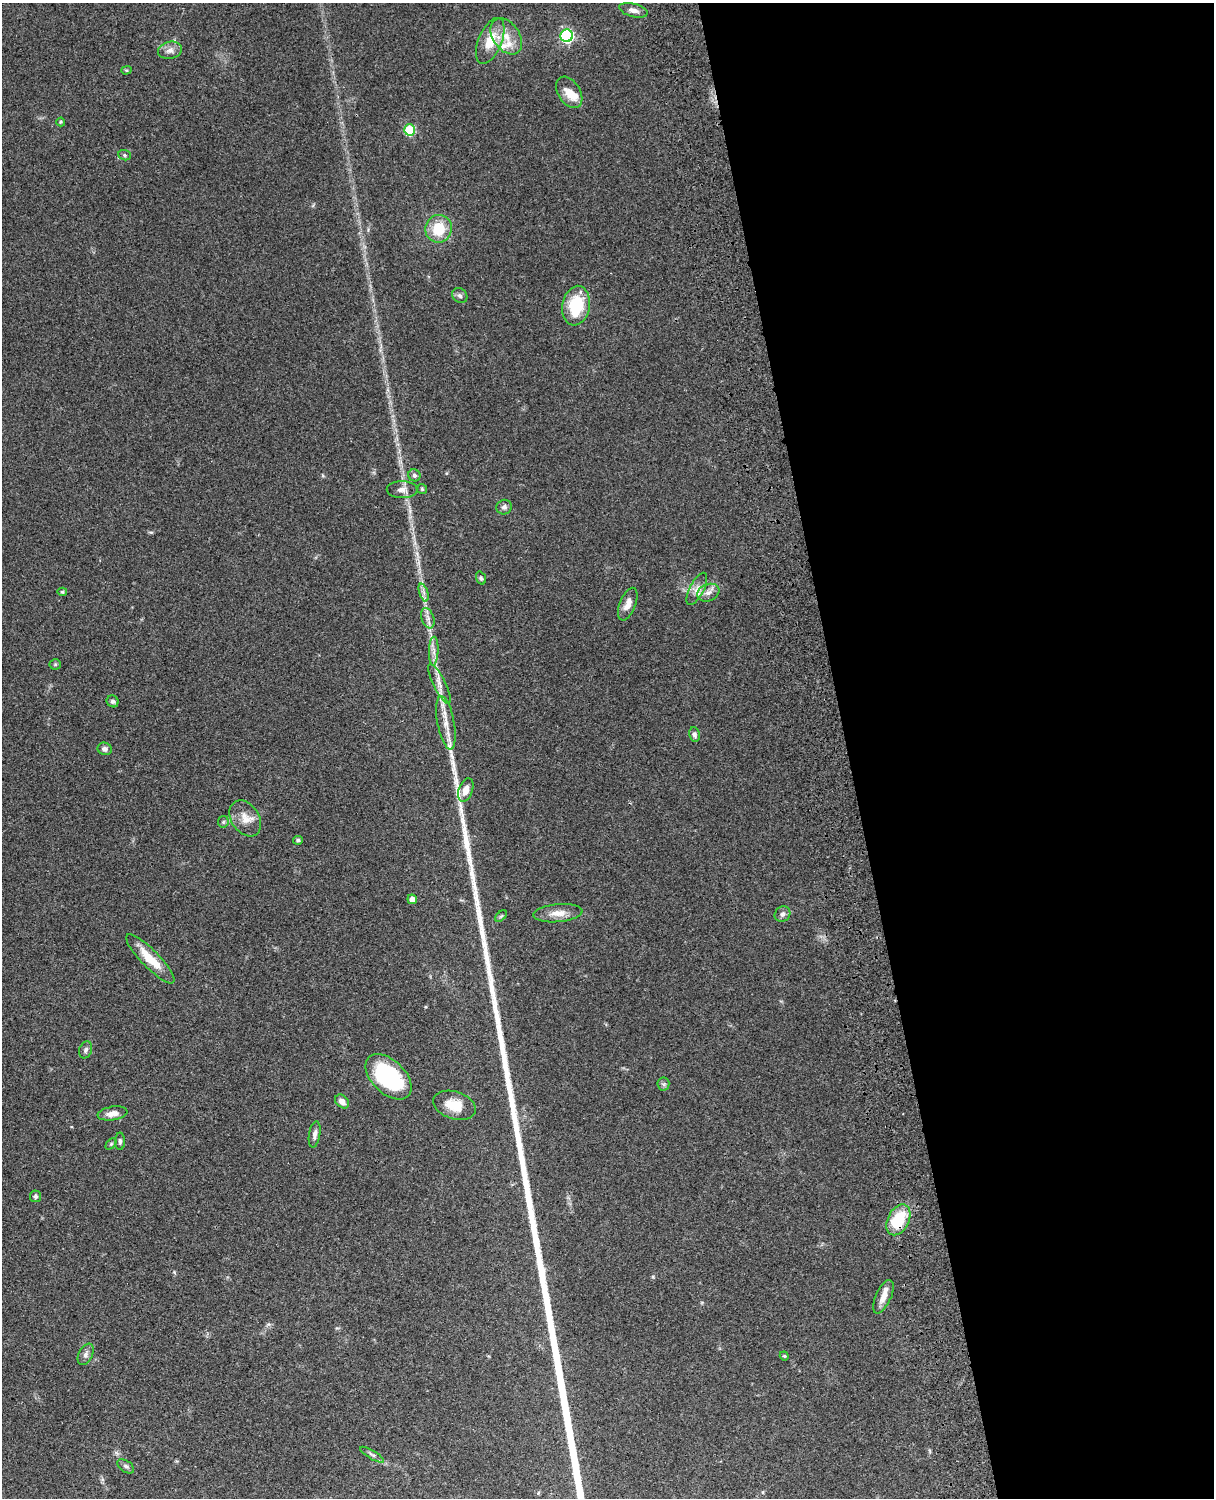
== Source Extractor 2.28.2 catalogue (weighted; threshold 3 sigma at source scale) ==
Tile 8 of 4 x 3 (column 4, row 2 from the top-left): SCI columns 3757-4968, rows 1774-3269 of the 5087 x 4929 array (HDU 1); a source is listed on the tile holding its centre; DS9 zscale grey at full resolution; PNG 1216 x 1500 px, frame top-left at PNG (2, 3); each listed source drawn as its Kron ellipse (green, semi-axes under 4 px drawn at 4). Shown black and unused: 30% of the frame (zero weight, under 3 of 4 exposures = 6% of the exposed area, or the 3 px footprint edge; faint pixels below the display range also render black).
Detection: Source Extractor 2.28.2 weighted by HDU 2 'WHT'; one run over the whole footprint, this tile lists its part. Background 0.077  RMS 0.0059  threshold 0.0267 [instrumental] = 3 sigma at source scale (4.5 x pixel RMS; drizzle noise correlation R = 1.50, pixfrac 1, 0.05/0.05 arcsec/px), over >= 5 px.
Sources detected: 61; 5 inside a brighter listed object's ellipse — not listed separately; the other 56 listed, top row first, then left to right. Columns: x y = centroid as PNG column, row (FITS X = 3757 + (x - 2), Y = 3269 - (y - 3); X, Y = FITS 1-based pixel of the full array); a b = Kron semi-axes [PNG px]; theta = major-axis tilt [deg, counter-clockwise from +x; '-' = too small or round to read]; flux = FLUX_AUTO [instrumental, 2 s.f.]
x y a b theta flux
633 10 14 6 -15 3.3
506 36 20 13 -55 10
567 36 6 6 - 90
490 41 24 11 67 13
170 50 12 8 13 3.3
126 70 5 4 - 0.74
569 92 17 11 -58 7.1
61 122 4 4 - 0.59
409 130 5 5 - 34
125 155 6 5 - 1
439 229 14 13 - 17
460 296 8 6 -44 1.5
576 306 20 13 79 26
414 475 6 5 - 1.3
422 489 5 5 - 0.75
402 490 15 8 -1 3.8
504 507 8 7 - 1.8
481 578 7 5 -71 1
697 589 18 7 63 4.2
62 592 5 4 - 0.8
424 593 9 4 -71 2
708 593 11 8 22 3.9
628 604 17 8 68 4.9
428 618 10 6 -70 2.6
434 651 14 4 88 3.1
55 664 5 5 - 0.79
440 684 22 6 -63 4.4
113 701 6 5 - 1.4
446 723 27 8 -80 8.2
694 734 7 5 -82 1.6
105 749 7 6 - 1.9
466 790 12 7 69 5.3
245 818 19 14 -56 7.7
223 822 6 5 - 0.94
298 840 5 4 - 1.1
412 899 5 4 - 3.4
558 913 25 9 5 6.7
782 914 8 7 - 2.2
501 916 7 4 44 0.87
150 959 33 9 -46 15
86 1050 9 6 68 1.6
388 1077 28 16 -44 56
663 1084 6 6 - 1.2
342 1101 8 6 -44 3.4
454 1105 22 13 -17 12
112 1113 15 6 9 4.3
315 1134 13 5 81 2.6
120 1141 8 5 -90 1.4
111 1144 6 4 46 0.83
35 1196 6 5 - 1.5
898 1220 16 10 63 25
883 1297 18 7 65 5.5
86 1354 11 7 64 2.3
784 1356 4 4 - 0.67
372 1455 13 4 -31 1.6
126 1466 9 5 -36 1.6
Overlapping masked pixels (flux is a lower limit): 1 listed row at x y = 898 1220